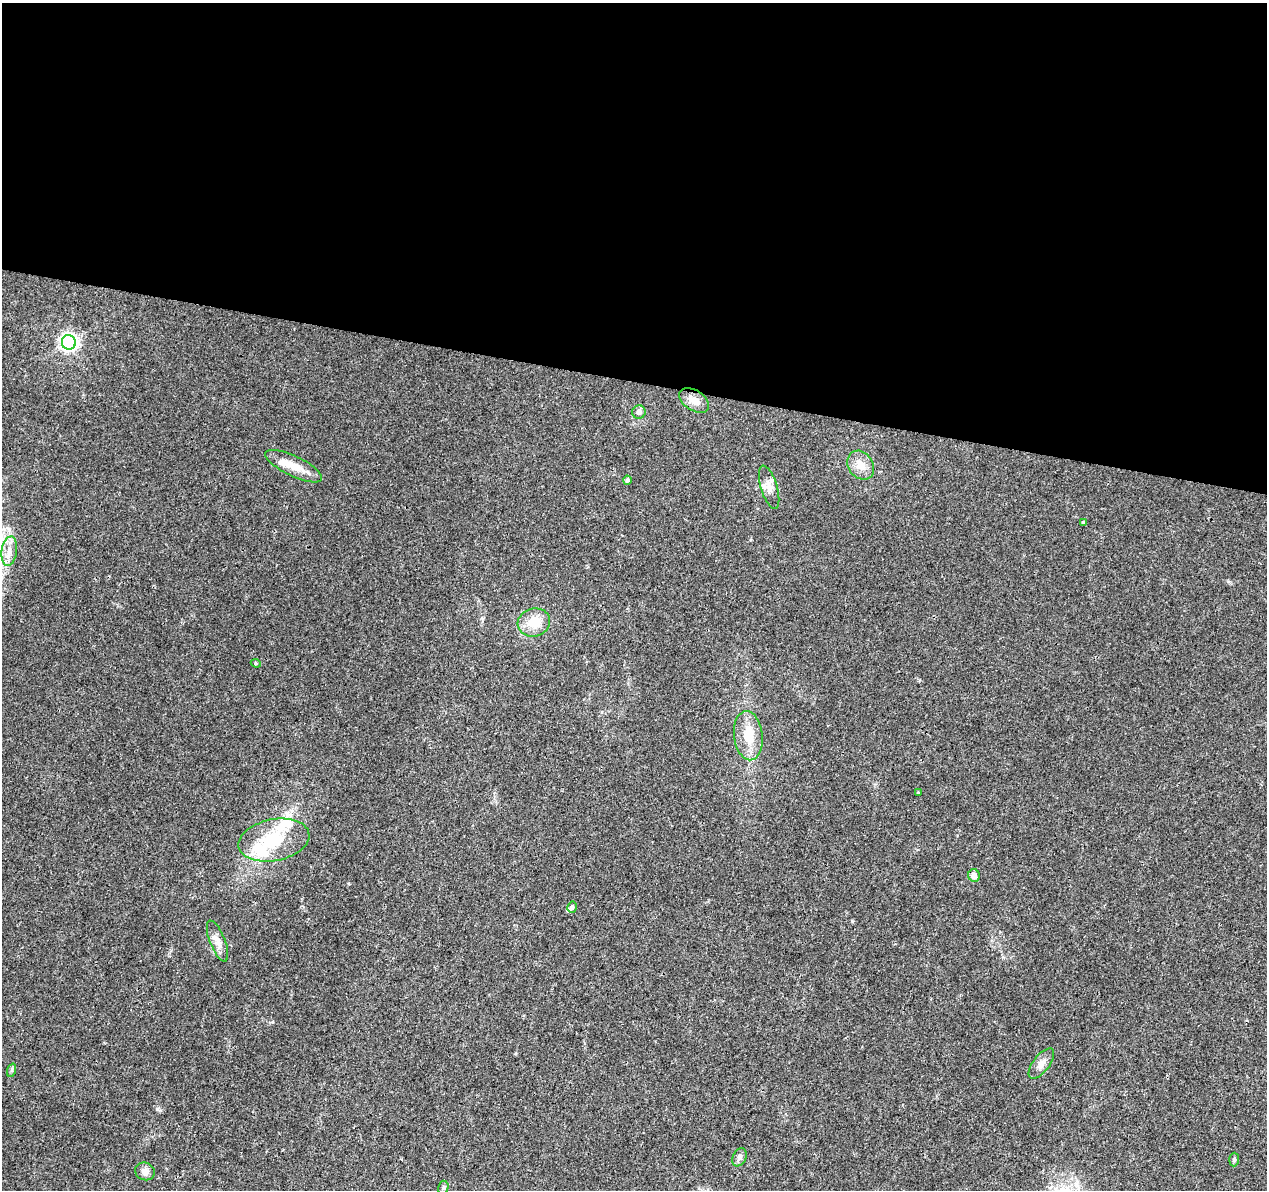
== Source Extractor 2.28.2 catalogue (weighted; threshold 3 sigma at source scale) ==
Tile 3 of 4 x 4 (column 3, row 1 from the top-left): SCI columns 2532-3796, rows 3790-4977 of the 5076 x 5262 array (HDU 1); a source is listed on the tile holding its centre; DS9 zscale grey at full resolution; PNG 1269 x 1192 px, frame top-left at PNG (2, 3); each listed source drawn as its Kron ellipse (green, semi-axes under 4 px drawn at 4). Shown black and unused: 32% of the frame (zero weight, under 3 of 4 exposures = <1% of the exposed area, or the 3 px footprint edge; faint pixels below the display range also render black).
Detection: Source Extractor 2.28.2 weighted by HDU 2 'WHT'; one run over the whole footprint, this tile lists its part. Background 0.0195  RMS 0.0029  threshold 0.0131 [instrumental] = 3 sigma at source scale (4.5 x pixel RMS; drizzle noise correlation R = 1.50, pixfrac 1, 0.0396/0.0396 arcsec/px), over >= 5 px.
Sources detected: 27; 1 inside a brighter object's white glare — neither listed nor drawn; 3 inside a brighter listed object's ellipse — not listed separately; the other 23 listed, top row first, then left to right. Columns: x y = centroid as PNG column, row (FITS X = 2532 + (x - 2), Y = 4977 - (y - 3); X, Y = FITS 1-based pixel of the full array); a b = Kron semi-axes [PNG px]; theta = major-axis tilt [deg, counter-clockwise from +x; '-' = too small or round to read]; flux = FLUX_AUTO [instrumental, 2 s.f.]
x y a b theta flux
69 342 7 7 - 110
694 400 16 10 -34 3.1
639 412 7 6 - 1.5
861 465 15 12 -55 3.5
294 466 31 10 -25 4.5
627 480 4 4 - 0.62
769 487 22 8 -73 2.5
1083 522 4 4 - 0.26
9 551 15 7 82 2.6
534 622 16 14 17 5.7
256 663 5 4 - 0.39
748 736 25 14 -83 7
918 793 4 3 - 0.29
274 840 36 21 11 14
974 875 6 6 - 1.9
572 907 5 4 - 0.75
217 941 22 7 -68 2.4
1041 1064 18 8 53 2.1
12 1070 7 4 71 0.47
739 1157 9 6 65 1.1
1234 1159 7 5 88 0.61
145 1171 10 8 -23 1.6
443 1188 7 5 75 0.56
Unlisted compact peaks at least as high as the median listed source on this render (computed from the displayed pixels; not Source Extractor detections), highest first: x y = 157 1109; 852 921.